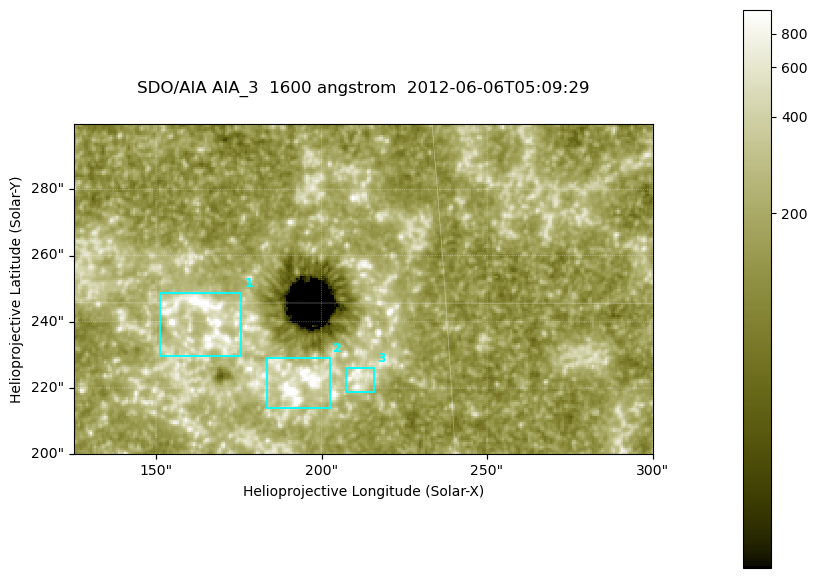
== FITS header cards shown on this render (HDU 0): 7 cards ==
TELESCOP= 'SDO/AIA '
INSTRUME= 'AIA_3   '
WAVELNTH=                 1600
WAVEUNIT= 'angstrom'
DATE-OBS= '2012-06-06T05:09:29.12'
CTYPE1  = 'HPLN-TAN'
CTYPE2  = 'HPLT-TAN'

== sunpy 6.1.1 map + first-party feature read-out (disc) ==
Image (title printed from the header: SDO/AIA AIA_3  1600 angstrom  2012-06-06T05:09:29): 287 x 164 px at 0.609 arcsec/px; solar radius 946 arcsec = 1552 px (partial field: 0.6% of the solar disc is inside the frame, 100% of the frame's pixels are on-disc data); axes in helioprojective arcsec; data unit not stated in the header (colour bar unlabelled)
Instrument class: DISC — disc imager (sunpy class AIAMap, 1600 A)
Bright regions (active regions / flare kernels): reference = the on-disc median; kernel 3 px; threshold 5 sigma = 319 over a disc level ~180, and >= 1.15x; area >= 47 px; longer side >= 3 px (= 1.8 arcsec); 3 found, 3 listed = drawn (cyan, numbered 1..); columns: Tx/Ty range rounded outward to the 2 arcsec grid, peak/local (2 s.f.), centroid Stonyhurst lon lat
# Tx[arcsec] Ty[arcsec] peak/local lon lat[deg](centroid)
1 150..176 230..250 9 +10 +15
2 182..204 214..230 13 +12 +14
3 206..216 218..226 4.6 +13 +14